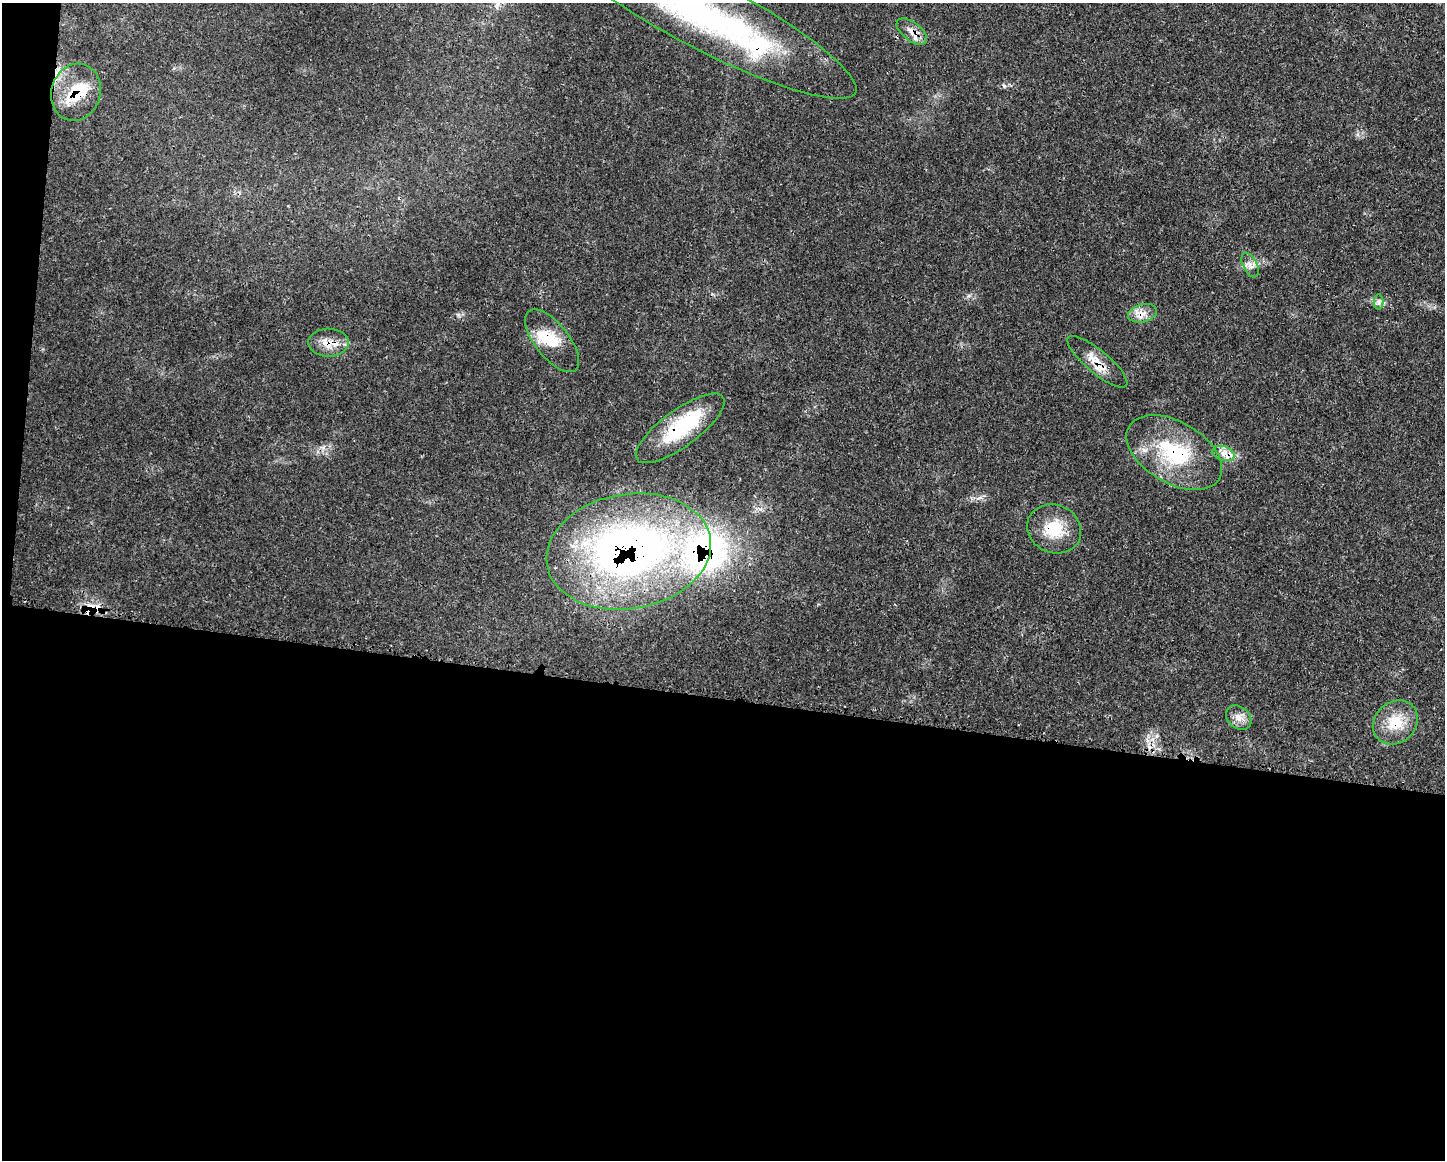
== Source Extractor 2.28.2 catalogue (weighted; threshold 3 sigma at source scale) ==
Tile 10 of 3 x 4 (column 1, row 4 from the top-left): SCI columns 117-1559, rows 18-1175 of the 4675 x 4660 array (HDU 1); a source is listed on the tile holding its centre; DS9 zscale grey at full resolution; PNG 1447 x 1162 px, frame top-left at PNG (2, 3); each listed source drawn as its Kron ellipse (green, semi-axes under 4 px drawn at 4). Shown black and unused: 41% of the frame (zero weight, under 3 of 4 exposures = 2% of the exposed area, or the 3 px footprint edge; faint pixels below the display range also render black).
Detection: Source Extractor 2.28.2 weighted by HDU 2 'WHT'; one run over the whole footprint, this tile lists its part. Background 0.0771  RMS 0.0035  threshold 0.0159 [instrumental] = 3 sigma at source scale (4.5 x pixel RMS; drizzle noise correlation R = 1.50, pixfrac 1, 0.05/0.05 arcsec/px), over >= 5 px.
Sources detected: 22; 2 inside a brighter object's white glare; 2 cosmic-ray / hot-pixel residue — neither listed nor drawn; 2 inside a brighter listed object's ellipse — not listed separately; the other 16 listed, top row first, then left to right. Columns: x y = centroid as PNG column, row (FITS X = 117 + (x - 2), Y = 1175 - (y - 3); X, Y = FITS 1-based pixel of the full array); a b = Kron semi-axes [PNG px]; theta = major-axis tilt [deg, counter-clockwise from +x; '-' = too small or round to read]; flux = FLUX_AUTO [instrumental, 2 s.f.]
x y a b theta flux
706 15 168 34 -27 120
912 31 18 9 -37 3.4
76 92 29 24 74 14
1250 265 13 7 -64 2.2
1379 302 7 5 -89 0.98
1142 313 15 9 14 3.5
552 341 38 17 -51 10
328 343 20 14 0 5.4
1097 362 38 11 -40 6.2
680 428 53 18 36 23
1174 453 52 31 -30 31
1224 453 11 7 -17 2.8
1054 529 27 24 -24 12
629 551 83 57 10 200
1239 718 14 10 -41 3.1
1395 722 24 20 43 10
Overlapping masked pixels (flux is a lower limit): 13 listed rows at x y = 706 15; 912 31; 76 92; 1142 313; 552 341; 328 343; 1097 362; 680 428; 1174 453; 1224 453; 1054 529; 629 551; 1395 722
Isophote crosses this tile's border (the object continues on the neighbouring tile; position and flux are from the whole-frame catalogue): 1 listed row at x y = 706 15
Unlisted compact peaks at least as high as the median listed source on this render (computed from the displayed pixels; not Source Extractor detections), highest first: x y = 1157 736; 969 296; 979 498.